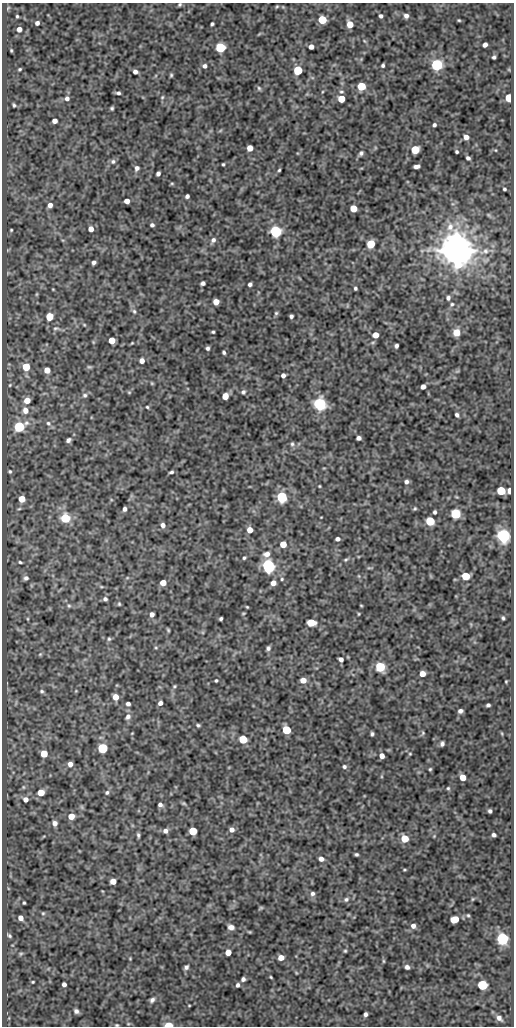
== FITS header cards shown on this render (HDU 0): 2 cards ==
NAXIS1  =                  512
NAXIS2  =                 1024

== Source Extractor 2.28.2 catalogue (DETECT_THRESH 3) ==
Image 512 x 1024 px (HDU 0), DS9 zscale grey, 1 PNG px = 1 image px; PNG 516 x 1028 px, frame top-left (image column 1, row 1024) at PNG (2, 3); no overlay
Background 111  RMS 0.57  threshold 1.7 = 3 sigma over >= 5 px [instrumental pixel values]
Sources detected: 247; all 247 listed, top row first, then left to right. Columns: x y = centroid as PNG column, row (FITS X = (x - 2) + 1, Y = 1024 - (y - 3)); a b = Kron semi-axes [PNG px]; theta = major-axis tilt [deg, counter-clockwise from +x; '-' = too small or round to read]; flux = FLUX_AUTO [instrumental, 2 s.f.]
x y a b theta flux
180 4 4 4 - 52
277 6 5 3 - 39
283 7 4 4 - 34
17 16 3 3 - 43
381 16 4 4 - 93
406 16 5 5 - 150
322 20 5 5 - 1600
459 20 3 3 - 38
37 23 4 4 - 120
212 24 3 3 - 59
350 24 5 5 - 530
19 29 4 4 - 240
259 34 6 3 37 36
485 45 5 4 - 150
220 47 5 5 - 3500
311 47 4 4 - 210
11 50 3 2 - 37
494 57 4 3 - 72
383 65 4 3 - 68
437 65 5 5 - 6700
204 66 5 5 - 110
20 69 3 3 - 44
298 70 5 5 - 2500
135 72 5 4 - 140
171 75 5 4 - 51
361 86 5 5 - 1800
259 88 6 5 - 62
341 92 6 4 4 60
118 93 5 3 - 87
162 97 5 4 - 42
67 98 6 6 - 120
509 98 5 4 - 1400
341 99 5 5 - 810
14 105 4 3 - 53
112 108 4 3 - 55
55 121 4 4 - 200
434 125 4 4 - 75
220 131 6 4 20 40
466 137 5 4 - 240
250 148 5 5 - 440
415 150 5 5 - 1600
457 152 3 3 - 55
361 153 7 5 51 89
468 158 4 4 - 91
113 161 7 7 - 100
223 164 3 3 - 43
416 166 6 3 9 150
137 168 6 5 - 120
279 170 3 3 - 44
158 174 5 4 - 100
172 183 5 3 - 40
504 189 3 3 - 56
187 196 4 4 - 99
127 201 5 4 - 240
50 205 5 5 - 180
353 208 5 5 - 690
489 215 6 4 -70 42
152 225 4 4 - 91
91 229 5 5 - 250
11 230 3 3 - 36
276 231 5 5 - 7300
213 240 7 6 - 120
371 244 5 5 - 1600
457 250 9 9 - 100000
485 251 16 7 22 330
94 262 4 4 - 100
203 283 4 4 - 110
250 284 4 4 - 95
355 288 3 3 - 63
53 289 3 2 - 25
37 294 5 3 - 38
448 298 6 5 - 99
216 302 5 5 - 380
452 304 6 5 - 65
134 311 7 5 -73 85
276 313 5 5 - 56
49 316 5 5 - 890
291 316 4 4 - 87
84 325 4 4 - 36
56 328 11 5 -7 120
213 332 3 3 - 48
457 332 6 6 - 490
375 335 5 5 - 480
112 340 5 5 - 620
93 342 6 3 -72 39
373 342 6 4 19 48
132 343 4 3 - 33
396 346 4 4 - 96
208 348 4 3 - 82
224 352 4 3 - 68
142 361 5 5 - 200
26 367 5 5 - 1100
89 367 6 4 -18 59
47 370 5 5 - 370
283 375 4 4 - 140
152 383 5 4 - 41
10 385 5 4 - 43
423 387 4 4 - 190
129 392 5 4 - 43
243 392 6 5 - 76
85 395 7 7 - 100
225 396 5 5 - 580
27 400 5 5 - 430
320 404 6 5 - 9100
147 407 4 3 - 42
25 410 8 7 - 280
457 415 4 3 - 86
48 423 8 6 -45 120
19 427 6 5 - 4400
359 438 4 4 - 140
68 440 5 4 - 110
292 444 6 5 - 72
10 471 3 3 - 50
171 472 4 3 - 70
406 482 5 4 - 110
319 486 3 3 - 33
501 491 5 5 - 1800
509 491 5 4 - 260
282 497 5 5 - 5500
22 499 5 5 - 570
124 509 4 3 - 120
415 509 5 4 - 50
435 512 4 3 - 75
456 514 5 5 - 3200
65 518 5 5 - 2400
430 521 5 5 - 2100
163 525 6 5 - 160
250 530 5 5 - 400
503 536 6 6 - 11000
337 539 4 4 - 130
283 544 5 5 - 580
266 554 8 6 16 200
244 558 4 3 - 50
346 560 6 4 20 56
20 562 5 4 - 57
268 566 6 5 - 11000
369 568 8 3 -12 42
359 576 5 3 - 39
466 576 5 5 - 1200
26 578 7 5 17 120
127 578 6 3 18 41
282 579 4 3 - 43
163 583 5 5 - 400
273 583 5 5 - 210
105 599 5 5 - 90
119 604 5 4 - 44
361 605 4 2 - 30
69 606 6 5 - 61
247 607 3 2 - 32
243 613 5 2 - 33
152 614 4 4 - 150
359 614 4 3 - 32
503 618 4 3 - 56
28 619 5 3 - 37
221 619 4 3 - 64
311 622 6 5 - 1100
168 630 4 3 - 47
109 639 5 4 - 55
156 648 5 3 - 35
268 648 5 5 - 92
40 654 6 5 - 55
341 659 5 4 - 140
380 667 5 5 - 3000
422 674 5 4 - 360
303 680 5 5 - 340
216 681 3 3 - 50
506 681 3 2 - 34
174 686 5 4 - 44
42 691 6 5 - 69
115 697 5 5 - 390
160 703 4 4 - 140
128 704 4 4 - 110
488 705 4 3 - 76
460 711 5 4 - 120
128 717 8 6 57 140
198 725 4 4 - 57
286 730 5 5 - 2000
423 733 5 5 - 55
372 734 4 3 - 64
243 739 5 5 - 1600
442 744 5 4 - 95
102 748 5 5 - 3200
44 754 5 5 - 860
410 754 4 3 - 33
382 756 5 4 - 230
70 764 5 5 - 180
344 767 5 5 - 74
430 769 4 4 - 43
463 777 5 5 - 440
23 787 5 5 - 52
448 788 4 4 - 48
107 792 5 5 - 70
41 793 5 5 - 660
26 799 5 5 - 180
184 803 6 4 -21 48
160 805 5 4 - 110
82 807 7 4 -71 50
490 811 4 4 - 83
71 816 5 5 - 440
55 823 5 5 - 190
232 830 5 5 - 170
165 831 5 5 - 150
193 831 5 5 - 1500
138 835 6 3 -85 71
494 835 4 4 - 96
434 836 4 4 - 31
405 838 5 5 - 1000
356 854 4 3 - 62
321 859 5 5 - 170
404 870 5 3 - 35
113 881 5 5 - 340
312 893 6 6 - 100
346 899 7 6 - 88
472 899 5 3 - 32
24 903 3 3 - 45
261 908 6 3 33 46
43 913 5 4 - 46
468 915 4 4 - 46
21 918 5 4 - 220
454 919 7 5 19 670
413 926 5 5 - 160
231 927 7 6 - 180
250 932 5 3 - 38
9 936 5 3 - 58
502 939 5 5 - 7700
345 951 3 3 - 44
228 952 5 5 - 420
21 954 6 4 30 46
281 958 5 4 - 310
130 959 4 3 - 32
383 961 6 4 -89 41
186 967 5 4 - 110
407 967 5 4 - 130
271 977 3 2 - 35
243 979 4 4 - 100
33 982 3 2 - 36
64 984 4 4 - 140
238 985 5 4 - 88
482 985 5 5 - 3300
152 1000 7 5 41 110
189 1005 4 3 - 30
76 1011 5 4 - 120
365 1014 4 3 - 100
499 1018 7 5 -49 170
128 1024 5 3 - 37
117 1025 5 3 - 41
169 1025 5 3 - 1300
At the frame edge (FLAGS 8, measured only in part): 3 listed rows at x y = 180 4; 117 1025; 169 1025